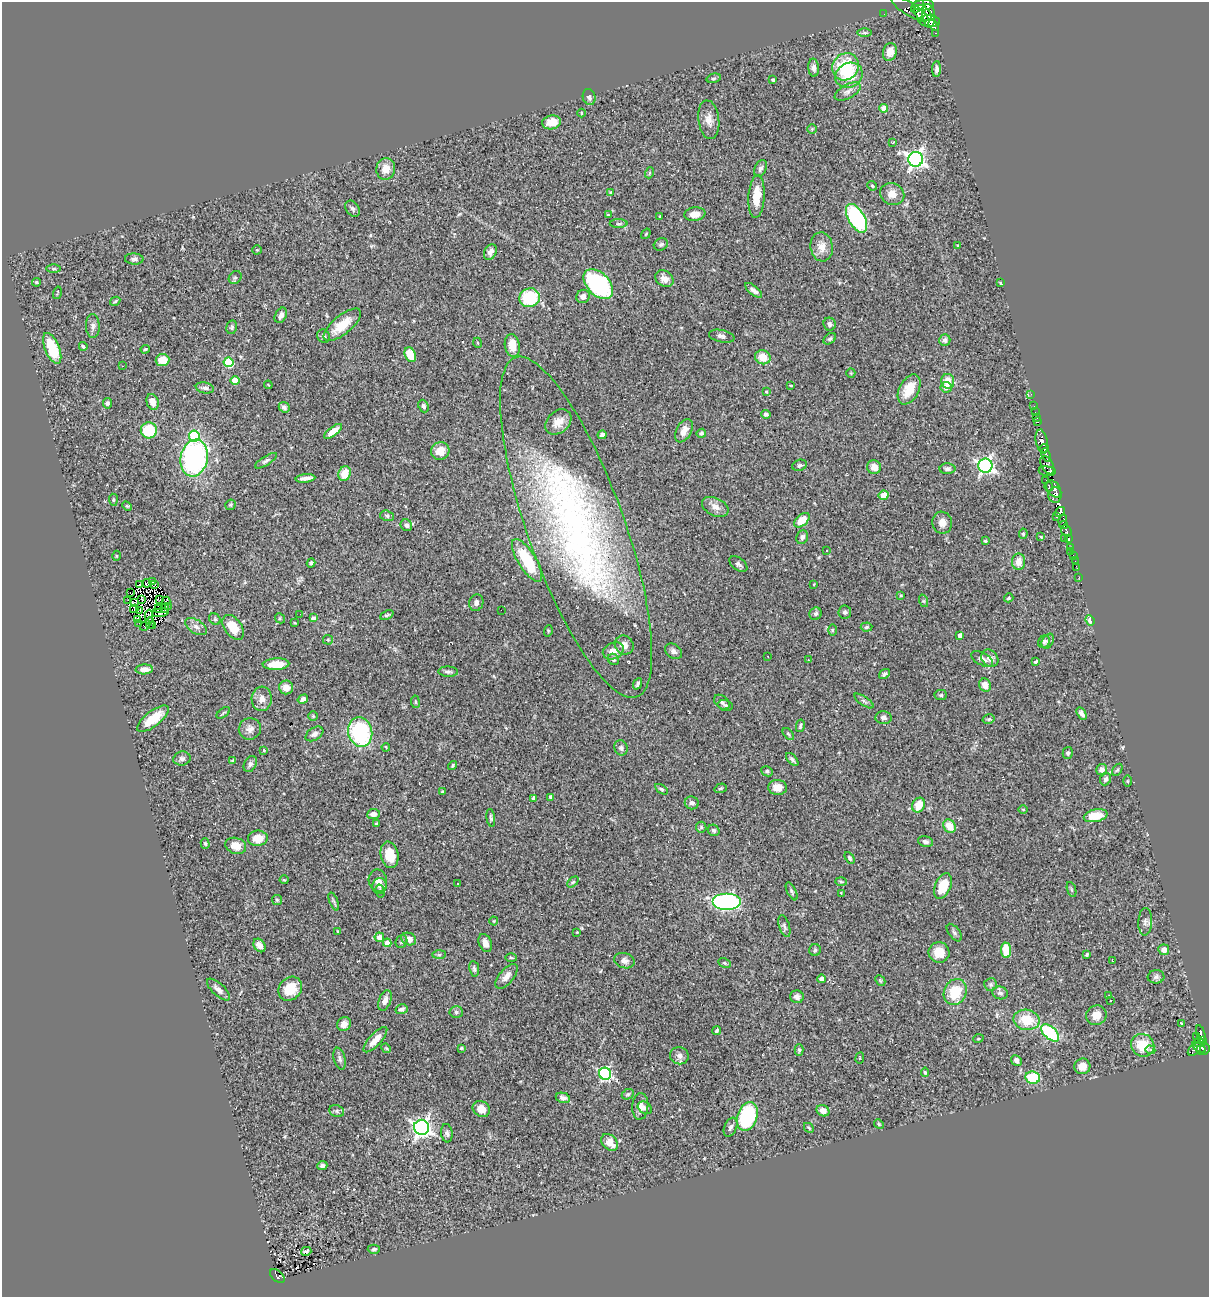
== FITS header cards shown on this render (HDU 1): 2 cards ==
NAXIS1  =                 1207
NAXIS2  =                 1295

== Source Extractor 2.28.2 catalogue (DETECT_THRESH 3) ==
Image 1207 x 1295 px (HDU 1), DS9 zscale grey, 1 PNG px = 1 image px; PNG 1211 x 1299 px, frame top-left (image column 1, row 1295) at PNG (2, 2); each listed source drawn as its Kron ellipse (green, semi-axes under 4 px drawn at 4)
Background 0.734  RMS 0.041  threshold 0.123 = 3 sigma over >= 5 px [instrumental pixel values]
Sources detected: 375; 8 with non-positive FLUX_AUTO (blend fragments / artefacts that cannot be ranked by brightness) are neither listed nor drawn; the other 367 listed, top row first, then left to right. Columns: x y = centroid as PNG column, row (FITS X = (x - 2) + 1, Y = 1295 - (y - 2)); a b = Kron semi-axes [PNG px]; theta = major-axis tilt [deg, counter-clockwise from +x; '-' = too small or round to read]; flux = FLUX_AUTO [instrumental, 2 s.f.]
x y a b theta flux
923 5 10 5 7 580
917 6 7 5 41 350
910 9 21 6 -31 280
923 13 10 6 -37 250
884 14 2 2 - 2.8
929 16 12 6 -85 410
929 21 11 6 -3 340
934 25 6 3 -51 150
865 33 7 3 0 4.1
936 33 4 3 - 17
890 52 9 7 76 24
845 67 14 12 52 130
814 68 9 5 -86 10
937 69 8 4 88 9.3
849 75 14 12 29 59
714 78 7 4 16 4.7
773 80 3 3 - 5.1
848 91 14 7 29 13
589 97 8 6 -71 10
884 108 4 4 - 34
581 113 4 3 - 1.8
709 120 19 10 -83 24
551 122 9 7 10 40
812 129 5 5 - 3.4
893 142 4 2 - 1.9
916 159 7 7 - 1000
760 168 9 5 63 8.2
386 169 11 9 81 29
649 173 5 3 - 2.8
872 186 5 4 - 3.7
610 192 4 3 - 3.1
892 194 12 11 - 27
757 196 21 8 86 50
353 209 9 6 -56 7.6
695 214 10 7 8 24
608 215 4 3 - 2.3
660 217 3 2 - 2.8
857 218 16 8 -59 330
619 224 9 4 0 4.8
646 234 6 3 54 2.6
661 244 7 5 25 5.7
957 245 3 2 - 1.9
822 247 14 11 -82 27
257 250 4 4 - 2.8
490 252 8 6 64 13
134 259 9 5 -2 7.9
54 269 7 4 0 4.2
235 277 7 5 47 5.5
664 279 10 7 -35 15
37 282 4 3 - 3.4
1000 283 3 3 - 3.1
598 284 18 11 -46 320
754 290 10 4 -40 9.8
57 293 6 2 74 2.6
583 296 7 6 - 15
530 298 10 9 - 170
115 301 5 4 - 3.2
281 315 8 5 63 12
830 324 6 6 - 9.1
342 325 23 9 39 59
93 326 12 7 -88 10
232 327 7 5 78 4.8
324 336 7 6 - 7.4
722 336 13 6 -13 11
830 339 7 5 37 5
945 340 6 5 - 8.8
478 343 5 3 - 2.7
512 345 11 7 -80 38
83 346 4 3 - 4.2
52 348 16 7 -68 100
145 349 5 3 - 3.4
410 355 8 5 -68 63
763 357 8 7 - 40
162 360 7 6 - 40
228 362 5 5 - 140
122 366 3 2 - 3.4
851 373 5 4 - 2.6
235 381 4 4 - 52
948 381 7 6 - 38
268 385 4 2 - 1.9
791 385 3 2 - 2.3
946 387 5 5 - 17
205 388 9 5 -11 9
909 389 16 9 62 53
766 392 4 3 - 2.5
1031 394 2 2 - 5.1
153 402 8 5 -68 23
107 403 5 4 - 5.9
424 406 6 5 - 7.3
1034 406 2 2 - 3.7
284 407 6 5 - 7.5
1035 412 2 2 - 3.1
766 414 4 3 - 6.3
1037 418 3 2 - 9.1
558 422 14 11 42 30
1037 422 3 2 - 3.5
149 430 8 8 - 110
333 431 11 4 38 26
684 431 13 7 62 22
701 433 5 4 - 4.4
602 435 4 4 - 6.8
194 436 5 5 - 190
1042 442 12 6 -78 340
1044 448 4 2 - 31
440 451 9 8 - 29
1046 455 7 3 -71 170
194 458 18 13 79 520
266 461 12 4 33 7.3
800 465 7 5 23 5.8
1047 465 10 6 -61 100
985 466 7 7 - 720
874 467 7 6 - 21
947 469 8 5 0 7.1
1047 471 8 5 -8 150
345 473 7 6 - 42
305 478 10 3 6 14
1046 480 2 2 - 5.4
1049 487 5 3 - 56
1054 489 10 6 -53 54
884 495 5 4 - 43
1055 495 8 6 85 190
113 500 6 4 -85 3.5
230 505 5 5 - 4.8
127 506 5 3 - 2.6
715 507 14 9 -26 21
1060 512 6 3 38 150
387 516 7 5 -17 6.1
1057 517 4 2 - 21
802 520 9 5 40 44
1063 520 6 3 74 61
942 523 11 10 - 19
406 525 6 5 - 7.5
1063 525 4 2 - 29
576 527 180 48 -70 1200
1066 531 6 4 -48 56
1023 534 5 4 - 4.2
802 537 7 5 68 8.4
1041 537 4 3 - 2.2
1065 539 2 2 - 1.7
1069 539 4 3 - 44
985 541 4 3 - 3.2
1070 547 4 3 - 29
827 551 3 3 - 5.1
1070 552 3 2 - 2
1073 555 3 2 - 5.1
116 556 5 3 - 2.3
527 560 25 9 -58 130
1075 561 2 2 - 2.3
1019 562 8 6 -89 24
311 563 4 4 - 4.5
738 564 10 6 -38 7.9
1077 568 3 2 - 2.9
1079 577 3 2 - 3.5
152 582 3 2 - 2
147 583 4 3 - 1.1
814 584 3 2 - 1.7
139 585 3 2 - 1.1
155 585 3 2 - 3.3
130 593 3 2 - 8.2
901 595 3 3 - 3.3
1009 598 5 4 - 4.3
142 599 3 2 - 0.94
128 600 2 2 - 7.2
159 600 3 2 - 1.8
166 601 4 2 - 1.8
924 601 6 4 -71 3.5
134 603 4 3 - 4.3
476 603 8 7 - 11
168 607 3 2 - 3.1
164 608 4 2 - 3.5
134 609 4 3 - 0.76
159 609 4 2 - 1.2
501 610 2 2 - 11
140 611 3 2 - 0.052
845 612 6 6 - 6.5
160 613 8 3 10 0.17
300 614 2 2 - 1.8
816 614 6 6 - 6.6
387 615 7 3 24 4.3
149 617 7 2 89 0.61
280 618 5 5 - 4
313 618 4 3 - 5.2
137 619 3 2 - 2.2
215 619 6 5 - 4
1090 620 5 4 - 16
139 623 2 2 - 1.2
150 623 6 2 90 1.3
295 623 3 2 - 2.1
145 625 6 3 42 0.96
153 625 3 3 - 2.2
196 627 12 7 -32 14
233 627 14 8 -55 50
866 627 6 4 6 4.1
832 630 6 4 89 3.4
548 631 6 3 73 2.6
960 635 4 4 - 16
328 640 5 5 - 3.3
1048 641 8 5 60 6.4
1044 642 7 5 56 6.6
624 645 10 9 - 21
613 651 11 8 23 21
673 651 9 7 -39 9.6
768 656 3 2 - 2.2
990 658 9 7 -48 16
613 659 6 5 - 5
982 659 12 6 -27 14
808 660 3 3 - 2.8
1036 662 4 3 - 3.9
276 664 13 5 3 50
144 669 9 5 2 14
448 672 10 5 -2 7.9
884 674 6 4 37 6.3
638 684 6 3 65 5.9
985 685 7 5 -65 22
286 687 7 7 - 21
941 695 6 5 - 4.9
262 699 12 10 84 19
303 699 5 4 - 9.2
864 701 11 4 -34 6.8
415 702 6 3 -82 3.1
722 702 9 6 -40 7
725 705 7 5 -14 4.8
223 713 8 4 36 3.7
1082 714 7 4 -60 8.7
313 716 5 5 - 3.4
883 718 8 6 -5 9.2
153 719 19 7 37 63
989 719 6 4 14 4.5
800 726 6 3 79 4.3
250 729 11 10 - 16
360 732 15 12 -74 260
314 734 10 6 32 10
788 734 7 4 -49 4.5
386 747 4 3 - 2.7
621 748 8 6 -69 7.7
264 750 3 3 - 3.7
1068 753 6 5 - 5.3
182 759 8 7 - 10
792 759 8 4 -48 6.3
233 761 4 3 - 4.1
250 764 8 6 63 7.6
453 765 5 3 - 4.1
1102 769 5 5 - 11
1117 770 6 4 59 4.1
767 771 6 5 - 5.1
1106 779 6 5 - 8
1127 781 6 4 -90 3.1
778 787 9 7 -2 25
721 788 6 4 18 4.3
661 789 7 4 -33 4.6
442 792 4 3 - 3.1
550 797 4 3 - 7.8
534 798 4 4 - 14
692 803 7 6 - 10
919 805 8 6 65 47
1023 809 5 3 - 2.5
373 814 6 5 - 12
1095 816 12 6 11 67
491 818 9 4 -81 5
376 824 4 3 - 2.8
950 826 7 6 - 46
701 827 5 5 - 3.9
714 830 6 5 - 6.1
258 838 10 7 6 37
926 842 8 5 -14 7.2
205 843 5 4 - 3.5
236 846 10 8 -18 32
390 855 13 9 -78 58
850 858 6 4 -59 4.5
284 880 4 4 - 2.9
378 881 11 9 -80 18
573 882 6 4 44 3.9
841 882 5 3 - 3.3
458 883 3 2 - 3
380 886 8 7 - 10
943 886 13 8 67 62
1072 890 8 3 -71 4.2
380 891 6 4 -75 4.4
792 891 10 4 -63 5.6
841 893 3 2 - 2.7
277 900 5 5 - 3.8
334 901 9 3 -69 5
727 902 14 8 0 460
494 921 4 4 - 2.6
1145 922 14 7 88 11
784 926 11 5 -72 7.3
338 931 3 2 - 2.5
577 932 3 2 - 1.9
954 933 10 5 -52 7.3
379 937 5 4 - 21
409 939 7 6 - 22
401 942 6 5 - 5.1
387 943 4 4 - 25
485 943 9 6 -67 17
259 945 7 5 -57 19
815 950 6 5 - 4.6
1006 950 8 5 -83 77
1164 950 5 5 - 17
939 952 10 10 - 42
1087 954 3 3 - 3.2
439 955 7 4 1 5.2
511 958 6 4 -2 3.8
624 961 10 7 -16 13
1113 961 3 2 - 1.9
725 963 6 4 -27 3.9
474 969 8 5 -81 6.6
506 976 15 7 51 19
1156 977 8 7 - 8.3
822 979 4 4 - 14
880 980 6 4 -45 3.6
991 984 6 6 - 5.9
290 989 13 11 50 60
218 990 15 6 -43 14
955 992 13 11 64 81
1000 993 8 6 -18 8.6
1109 995 3 2 - 2.3
797 997 7 6 - 8.6
385 1000 10 6 69 16
1110 1000 3 2 - 3.3
402 1009 6 5 - 7.8
456 1012 6 5 - 6.5
1096 1015 10 9 - 30
1027 1020 13 10 -10 74
1181 1023 3 2 - 3.3
344 1024 7 6 - 16
716 1031 4 3 - 4.1
1050 1033 11 6 -44 200
1201 1034 10 4 -73 72
1197 1037 3 2 - 3.7
978 1039 5 3 - 2.6
375 1040 16 6 47 28
1202 1040 3 2 - 36
1199 1043 5 3 - 19
1143 1045 12 11 - 72
1199 1047 8 4 -32 200
386 1048 5 4 - 2.8
461 1048 3 2 - 2.8
1194 1049 8 5 41 110
1203 1049 7 5 24 120
799 1050 6 4 -89 4.4
1150 1050 5 4 - 4.8
679 1056 9 8 - 13
860 1058 5 3 - 2.5
340 1059 11 6 -76 8.8
1016 1060 6 4 -49 10
1082 1066 8 8 - 32
925 1072 4 4 - 3.4
605 1074 6 6 - 390
1033 1078 7 6 - 100
628 1094 6 5 - 4.7
563 1098 7 5 -13 9.1
640 1106 13 8 86 19
645 1108 8 5 -33 7.4
481 1109 9 7 -33 29
337 1111 7 6 - 6.2
823 1111 6 5 - 21
747 1117 15 10 71 260
879 1124 5 4 - 3.4
422 1127 7 7 - 1100
730 1127 10 6 66 8.2
809 1128 5 3 - 3.1
447 1133 9 6 -83 7.9
610 1142 9 7 -46 35
322 1166 5 4 - 7.3
374 1249 6 4 0 4.9
306 1251 5 3 - 4.5
277 1276 8 5 -44 48
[8 non-positive-flux detections neither listed nor drawn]